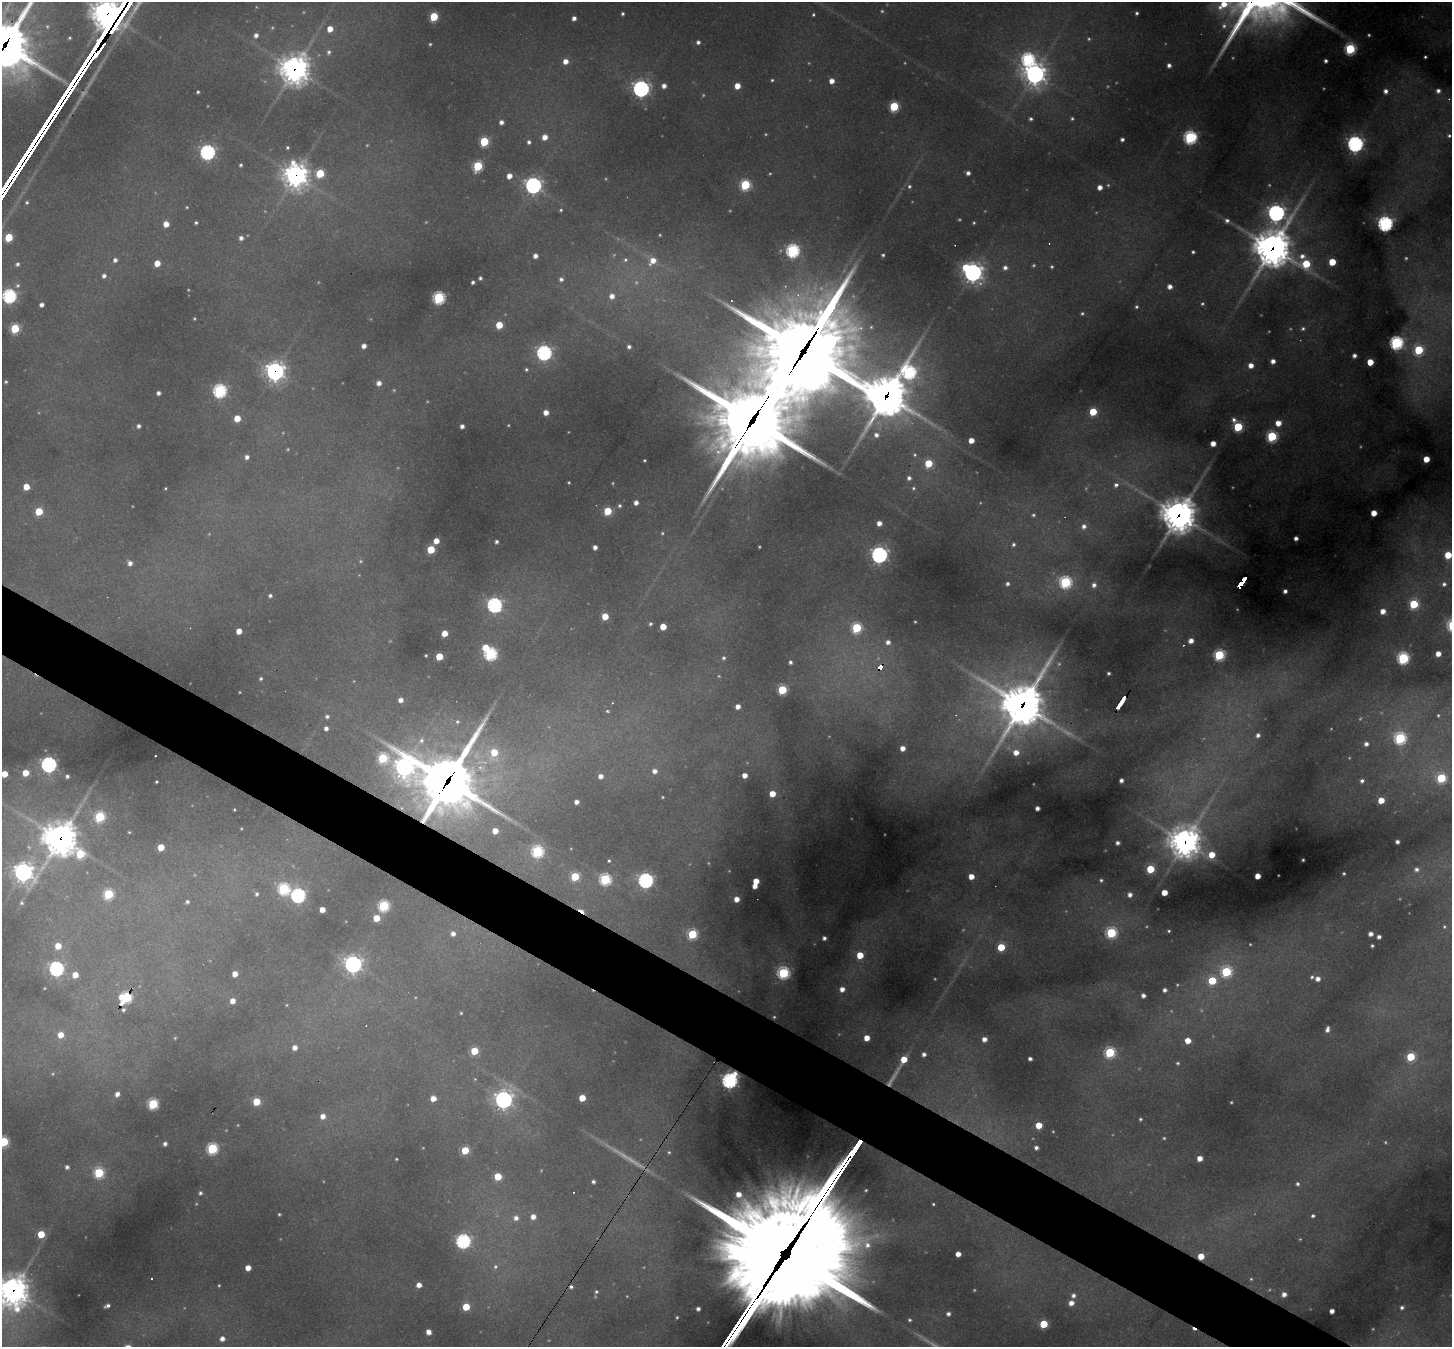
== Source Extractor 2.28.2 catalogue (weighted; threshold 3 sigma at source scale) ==
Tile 6 of 4 x 4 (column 2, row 2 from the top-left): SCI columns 1451-2900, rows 2975-4319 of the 5801 x 5809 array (HDU 1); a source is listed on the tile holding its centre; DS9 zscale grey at full resolution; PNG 1454 x 1349 px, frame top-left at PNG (2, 2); no overlay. Shown black and unused: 5% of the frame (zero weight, under 2 of 3 exposures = <1% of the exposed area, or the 3 px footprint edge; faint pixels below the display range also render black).
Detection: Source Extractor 2.28.2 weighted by HDU 2 'WHT'; one run over the whole footprint, this tile lists its part. Background 0.331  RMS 0.013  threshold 0.0563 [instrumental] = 3 sigma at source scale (4.5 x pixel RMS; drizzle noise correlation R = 1.50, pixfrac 1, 0.05/0.05 arcsec/px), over >= 5 px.
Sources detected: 446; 60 too faint to see at this stretch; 9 cosmic-ray / hot-pixel residue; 2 long thin detections or spike segments (spike, bleed or trail) — not listed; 2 inside a brighter listed object's ellipse — not listed separately; the other 373 listed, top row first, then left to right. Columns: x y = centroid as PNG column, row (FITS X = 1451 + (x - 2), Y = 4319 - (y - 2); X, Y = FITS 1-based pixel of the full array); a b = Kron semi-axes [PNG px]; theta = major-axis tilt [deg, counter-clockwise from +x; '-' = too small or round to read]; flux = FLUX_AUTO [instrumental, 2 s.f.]
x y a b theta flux
882 11 4 4 - 1.9
1137 13 5 4 - 3.4
107 14 13 12 - 3000
622 14 3 3 - 2.8
813 15 4 4 - 2.1
434 17 5 5 - 75
574 18 4 4 - 6.8
1224 26 9 8 - 7.7
330 29 6 5 - 19
256 35 6 5 - 7.2
1369 35 4 3 - 2
69 38 5 5 - 2.6
698 42 5 5 - 4.8
430 44 3 3 - 1.7
5 45 30 22 61 5700
1350 49 6 6 - 150
329 52 7 6 - 4.9
1425 57 3 3 - 2
1028 59 7 6 - 260
565 61 6 5 - 14
1326 61 4 3 - 4.1
1169 65 5 4 - 6.5
294 69 12 12 - 1400
1035 74 10 9 - 900
772 80 4 4 - 2.1
832 81 5 5 - 12
664 86 5 5 - 8.7
737 86 5 5 - 20
641 89 7 7 - 540
1386 91 5 5 - 7
1438 91 5 5 - 6
198 92 3 3 - 2.4
1449 99 5 4 - 1.8
894 106 5 5 - 96
1072 118 4 3 - 2.1
1031 119 4 4 - 3.3
501 122 4 4 - 6.4
1449 136 5 5 - 3.2
545 137 5 5 - 14
1190 137 6 6 - 260
1122 139 4 3 - 4.4
484 142 5 5 - 89
529 142 5 4 - 4.4
1355 144 6 6 - 530
287 147 3 3 - 2.2
207 152 6 6 - 420
241 165 4 4 - 2.6
478 166 6 5 - 110
320 173 5 5 - 66
968 173 4 4 - 5.5
296 175 10 9 - 1200
509 176 5 5 - 12
533 185 7 7 - 530
745 185 6 6 - 120
909 186 6 6 - 3.4
1100 187 4 4 - 11
27 202 4 4 - 2.3
561 210 4 3 - 2
1276 213 9 8 - 610
1227 221 6 6 - 5.4
196 223 3 3 - 2.6
166 224 5 5 - 16
1385 224 6 6 - 420
9 237 5 5 - 61
241 238 5 5 - 6.2
1273 248 15 13 61 3000
793 251 6 6 - 270
1193 252 3 3 - 2.6
883 255 4 4 - 2.7
535 256 4 4 - 8
1406 258 4 4 - 2.4
115 260 5 5 - 5.4
625 260 7 6 - 4.7
653 261 11 9 47 20
1332 262 5 5 - 43
157 263 5 4 - 20
17 264 5 5 - 3.7
1306 264 13 8 -56 67
966 267 6 6 - 32
1052 267 5 4 - 2.4
1005 268 6 6 - 6.4
973 272 8 8 - 710
104 276 5 5 - 5.3
480 278 4 3 - 3.3
561 279 6 6 - 5.2
473 282 4 3 - 3.7
18 285 8 6 44 4.2
1170 286 5 5 - 9.6
188 290 3 2 - 0.98
9 296 6 6 - 310
612 296 7 6 - 12
439 298 6 6 - 210
1202 304 5 5 - 2.8
41 305 4 4 - 6.1
1136 307 5 4 - 2.7
1082 313 5 5 - 2.3
499 325 5 5 - 34
871 327 5 5 - 2.2
15 328 5 5 - 92
1303 329 7 5 19 3.5
1396 343 6 6 - 300
364 346 4 4 - 8.8
629 347 4 4 - 4.8
1419 350 6 6 - 99
803 352 80 28 61 22000
544 353 6 6 - 400
1354 356 4 4 - 6.1
1273 361 4 4 - 9
1370 362 5 5 - 29
1251 365 5 5 - 13
526 369 5 5 - 2.5
275 371 8 8 - 650
909 372 10 8 89 300
6 382 3 3 - 2.2
379 383 5 5 - 9.5
220 391 6 6 - 280
158 393 4 4 - 5.1
886 396 27 22 -9 3700
546 412 5 4 - 13
1093 412 5 5 - 51
237 418 5 5 - 25
753 420 54 20 58 17000
1234 420 6 5 - 5.1
1278 423 6 6 - 17
508 425 4 3 - 1.4
138 426 4 4 - 4.6
462 426 4 4 - 6.8
1238 427 5 5 - 96
876 435 8 7 - 8.7
1272 436 6 6 - 120
971 440 4 4 - 16
1213 443 5 4 - 15
915 455 6 6 - 3.4
247 457 5 4 - 6.1
1426 459 5 4 - 26
644 460 3 3 - 1.5
928 463 5 5 - 47
909 478 6 5 - 5.4
569 482 3 3 - 1.6
1116 485 7 7 - 6.9
26 487 5 5 - 26
165 488 3 2 - 1.4
913 488 6 6 - 2.9
636 503 4 4 - 8.1
620 506 5 5 - 3.2
39 511 5 5 - 44
608 511 5 5 - 56
1374 513 4 4 - 21
1033 515 5 5 - 3
1179 515 13 12 - 2500
879 523 5 4 - 11
1084 526 7 6 - 7.6
662 533 5 5 - 2.2
1296 538 4 4 - 6.5
436 541 5 4 - 16
496 542 4 3 - 4
1013 544 5 5 - 3.9
595 547 4 4 - 7.1
431 549 5 5 - 54
879 555 7 7 - 510
1448 555 5 5 - 42
130 563 5 5 - 7.3
1065 582 6 6 - 200
1241 583 13 4 56 110
1007 584 6 5 - 4.6
1444 584 7 7 - 6.3
1094 585 7 6 - 7.6
1285 591 4 4 - 5.8
270 596 4 3 - 3.5
1414 604 6 5 - 89
494 605 6 6 - 400
1383 611 5 5 - 13
605 616 5 5 - 28
915 622 3 2 - 1.3
650 624 5 4 - 2.9
663 627 5 5 - 22
857 628 6 6 - 120
239 631 5 4 - 17
445 633 5 4 - 19
1191 641 4 4 - 10
888 642 6 6 - 8.3
485 647 6 5 - 21
490 654 6 6 - 240
1438 654 4 4 - 13
426 655 3 3 - 1.6
1219 655 6 5 - 150
439 656 5 5 - 41
724 658 5 5 - 3.2
1403 658 6 6 - 220
790 662 4 3 - 3.9
880 667 6 4 54 44
1109 673 3 3 - 2.9
719 676 5 4 - 1.7
261 679 4 4 - 2.6
782 690 5 5 - 88
240 692 3 2 - 1
401 700 5 5 - 9.2
1120 703 14 3 56 160
1022 705 21 19 57 3600
738 706 4 4 - 10
607 711 5 5 - 2.4
1438 715 6 5 - 2.7
327 716 5 5 - 4.1
457 722 6 5 - 2.8
326 728 4 4 - 6.3
1258 735 6 5 - 6
1400 738 6 6 - 200
421 740 9 8 - 6.7
1366 744 6 5 - 6.4
903 748 4 4 - 11
494 752 8 6 73 36
1016 752 7 7 - 17
383 758 13 8 51 120
49 764 7 6 - 440
404 767 11 10 - 830
655 771 6 6 - 9.1
25 773 5 5 - 25
4 774 5 5 - 25
745 775 4 4 - 12
67 776 4 4 - 3.9
601 776 5 5 - 9.5
1441 778 6 6 - 99
1121 780 4 4 - 6
1362 781 5 5 - 4.8
156 782 3 3 - 1.9
447 782 31 20 57 7200
772 794 5 5 - 23
662 797 3 3 - 1.5
1381 800 5 5 - 25
576 802 4 4 - 8
1037 808 4 4 - 6.9
234 810 3 3 - 1.4
100 817 6 6 - 120
241 828 3 3 - 1.3
495 831 5 4 - 19
129 832 3 3 - 1.3
60 838 14 13 - 2100
1185 842 12 11 - 1800
1397 842 4 4 - 5.4
1118 843 4 4 - 4.6
161 847 5 5 - 29
537 851 6 6 - 190
80 854 7 6 - 75
1212 855 6 5 - 26
1303 860 3 3 - 1.5
609 861 3 3 - 2.1
1150 869 5 5 - 58
1416 869 7 7 - 6.9
23 872 10 9 - 710
1344 873 3 3 - 1.8
575 876 5 5 - 74
971 876 5 4 - 17
1257 876 4 4 - 18
605 879 6 6 - 180
646 880 6 6 - 420
1101 880 4 4 - 2.4
756 881 5 5 - 23
755 886 4 4 - 12
284 889 6 6 - 170
1164 892 4 4 - 23
108 894 6 5 - 99
257 894 6 5 - 3.6
298 895 6 6 - 350
1130 895 5 5 - 7.3
737 899 4 4 - 15
187 902 4 4 - 3.2
22 903 6 6 - 3.7
384 906 6 6 - 150
322 910 4 4 - 15
582 911 10 4 -33 18
376 918 5 5 - 29
1444 927 5 5 - 2.5
1169 931 4 3 - 2
1111 933 6 6 - 140
453 934 5 5 - 7.6
692 934 5 5 - 110
1371 934 4 4 - 8.6
1379 937 4 4 - 6
824 938 4 4 - 4.8
58 946 5 5 - 23
1372 946 3 3 - 2.5
1001 947 5 5 - 42
860 955 5 5 - 37
353 964 8 7 - 570
56 969 6 6 - 340
1226 972 6 6 - 140
783 973 6 6 - 200
235 974 5 4 - 15
75 975 5 5 - 18
1312 977 5 5 - 3
1318 979 5 5 - 9.4
1212 981 6 5 - 64
842 989 5 5 - 11
1165 990 4 4 - 5.2
1143 995 4 4 - 6.6
125 998 11 6 48 250
232 1001 6 6 - 9.8
123 1010 5 4 - 3
461 1013 3 3 - 1.7
774 1017 4 4 - 1.8
1327 1029 7 5 77 6.7
61 1035 6 6 - 18
867 1038 5 5 - 19
984 1039 4 4 - 10
1188 1040 5 5 - 18
295 1047 5 5 - 9.5
474 1051 5 5 - 46
1110 1052 6 6 - 140
924 1054 6 6 - 7.4
1411 1057 5 5 - 73
904 1059 7 5 57 30
1030 1059 4 3 - 4.9
1178 1063 5 4 - 2.2
475 1079 5 4 - 1.5
729 1080 7 6 - 430
117 1094 4 4 - 9.4
433 1098 5 5 - 16
582 1098 5 5 - 27
503 1100 8 7 - 700
256 1102 5 5 - 47
1231 1102 3 2 - 1.5
153 1104 6 5 - 130
323 1116 5 5 - 11
1140 1119 4 4 - 2.3
1039 1125 5 5 - 30
1164 1138 4 3 - 1.7
4 1142 5 5 - 99
165 1144 4 4 - 5.8
212 1148 6 6 - 160
1036 1148 4 4 - 5.5
465 1150 5 5 - 48
669 1152 4 3 - 1.6
1200 1158 5 4 - 15
396 1159 3 3 - 1.4
67 1167 4 4 - 4.7
99 1173 6 6 - 110
498 1176 5 5 - 44
593 1182 4 4 - 4.4
1297 1184 5 5 - 3.4
866 1190 3 3 - 1.7
200 1193 5 4 - 3.5
739 1194 5 4 - 14
933 1204 3 3 - 1.6
279 1214 3 3 - 1.9
1313 1216 5 4 - 3.3
533 1217 6 6 - 12
516 1218 7 7 - 9.3
41 1234 5 5 - 38
463 1241 6 6 - 350
958 1254 4 4 - 14
1201 1256 5 5 - 27
790 1258 79 65 -7 23000
495 1267 7 7 - 4.5
248 1268 5 4 - 15
152 1279 3 3 - 3.7
219 1285 3 2 - 1.3
419 1285 5 4 - 11
13 1291 13 12 - 1600
596 1292 4 4 - 2.4
1284 1294 6 5 - 10
1073 1296 6 5 - 6
1071 1303 5 5 - 12
107 1306 5 3 - 4.6
466 1307 5 5 - 42
1402 1307 5 5 - 4.3
698 1309 4 4 - 5.4
1332 1311 4 4 - 9.7
948 1314 5 4 - 5.4
677 1317 5 4 - 2.3
910 1320 5 4 - 2.5
1044 1324 5 5 - 58
429 1332 5 4 - 11
222 1339 4 4 - 8.6
Overlapping masked pixels (flux is a lower limit): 23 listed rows (the first 20) at x y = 107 14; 5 45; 294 69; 296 175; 1273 248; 803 352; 275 371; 886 396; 753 420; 1179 515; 1241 583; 880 667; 1120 703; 1022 705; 447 782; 60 838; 1185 842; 582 911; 125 998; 729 1080
Isophote crosses this tile's border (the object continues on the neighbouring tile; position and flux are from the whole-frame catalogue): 6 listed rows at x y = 5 45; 9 296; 1448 555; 4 774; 4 1142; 13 1291